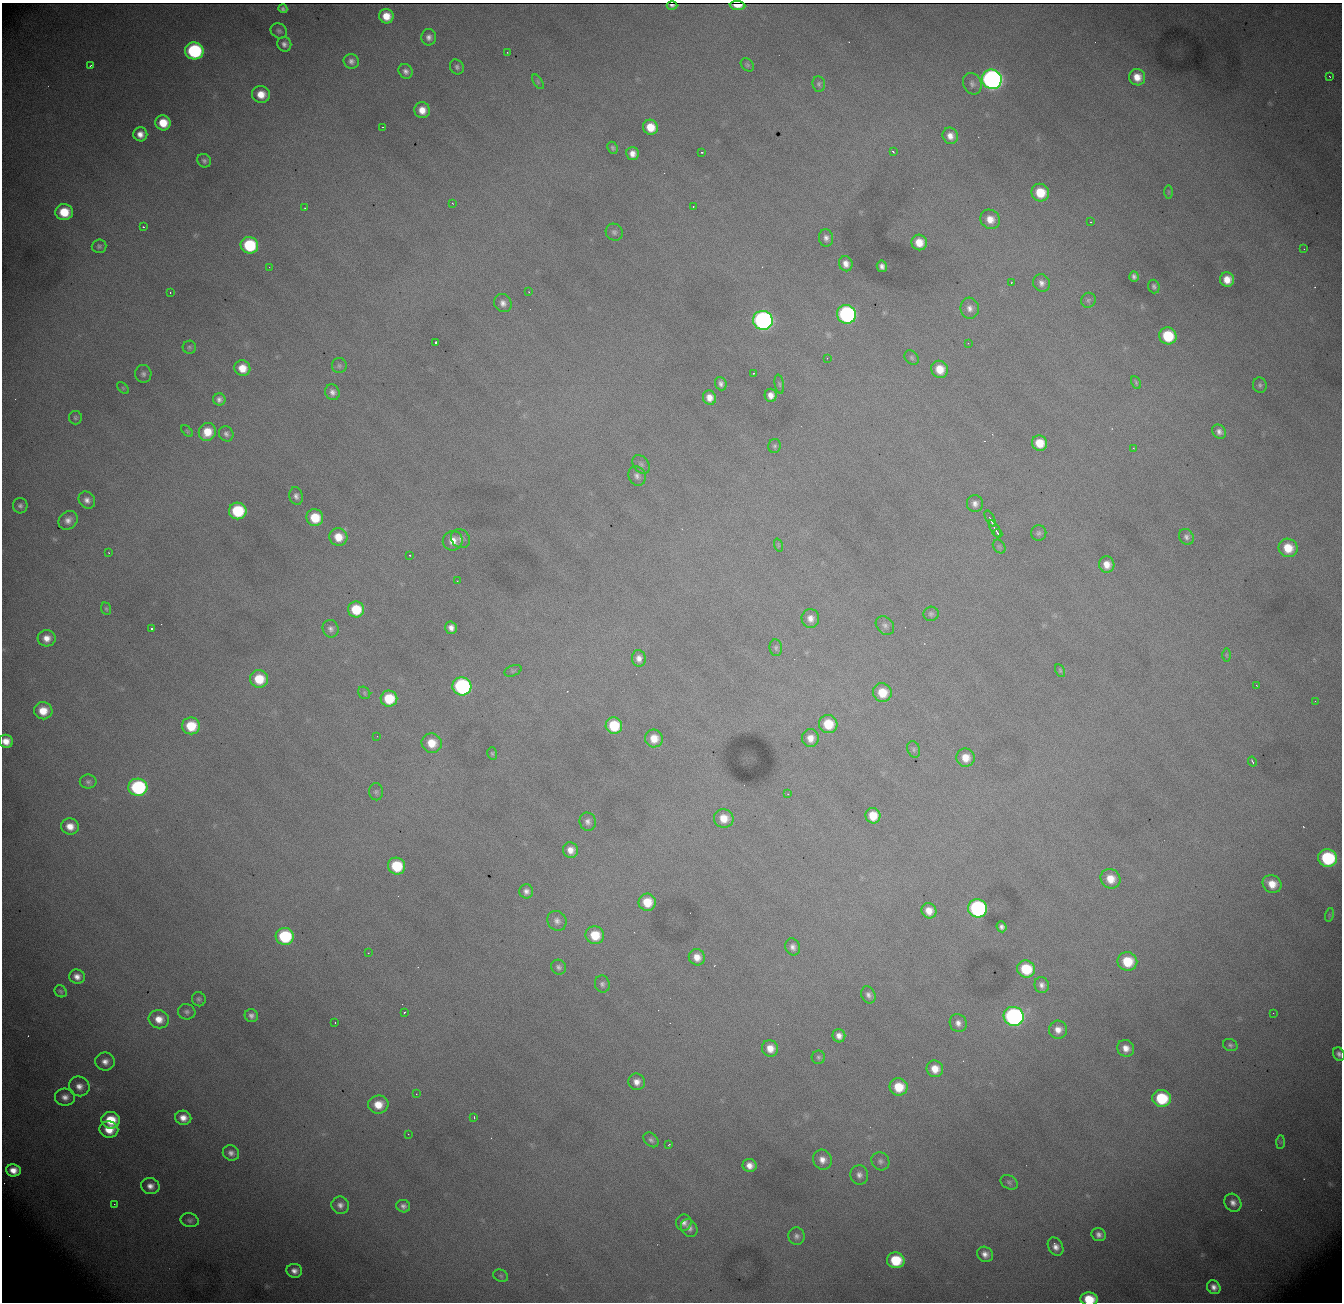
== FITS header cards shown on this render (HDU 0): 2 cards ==
NAXIS1  = 1340
NAXIS2  = 1300

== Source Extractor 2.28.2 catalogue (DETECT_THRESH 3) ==
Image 1340 x 1300 px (HDU 0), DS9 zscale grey, 1 PNG px = 1 image px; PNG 1344 x 1304 px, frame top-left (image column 1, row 1300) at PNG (2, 3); each listed source drawn as its Kron ellipse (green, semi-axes under 4 px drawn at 4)
Background 2340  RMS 27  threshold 79.7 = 3 sigma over >= 5 px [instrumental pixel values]
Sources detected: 238; all 238 listed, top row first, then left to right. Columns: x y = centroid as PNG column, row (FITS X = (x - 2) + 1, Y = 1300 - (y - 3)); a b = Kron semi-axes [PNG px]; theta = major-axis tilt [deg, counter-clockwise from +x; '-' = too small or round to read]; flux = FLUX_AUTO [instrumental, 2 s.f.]
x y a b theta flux
672 6 5 2 - 5000
737 6 8 4 -5 4000
283 9 5 4 - 4200
386 16 7 7 - 28000
279 31 8 7 - 5200
429 37 8 7 - 8700
284 44 7 7 - 8100
194 51 9 8 - 230000
507 52 2 2 - 1100
351 61 8 7 - 7500
747 65 7 5 -44 3600
90 66 3 2 - 1700
457 67 8 6 -60 5200
406 71 8 6 -45 7700
1329 76 2 2 - 1300
1137 77 8 8 - 24000
992 79 10 9 - 980000
538 82 8 4 -55 3100
819 84 7 6 - 4400
972 84 11 9 -66 8900
261 94 9 8 - 27000
422 110 8 7 - 22000
163 123 8 7 - 41000
383 127 3 2 - 2200
650 127 8 7 - 36000
140 134 7 7 - 15000
950 136 8 7 - 14000
613 148 6 5 - 4100
702 152 2 2 - 1500
893 152 4 3 - 1900
632 154 6 6 - 14000
204 161 7 6 - 5400
1169 192 7 4 90 3000
1040 193 9 8 - 51000
452 203 2 2 - 930
693 207 3 2 - 4300
305 208 3 2 - 1100
64 212 9 8 - 55000
990 219 10 9 - 22000
1090 222 2 2 - 1500
143 227 3 2 - 3000
614 232 9 8 - 6000
826 238 8 7 - 8500
919 242 8 7 - 28000
249 245 9 8 - 120000
99 246 7 7 - 4400
1304 249 2 2 - 1400
846 264 8 6 -69 13000
882 266 6 5 - 7400
269 267 2 2 - 950
1134 276 5 4 - 5700
1227 280 7 7 - 23000
1011 283 3 2 - 1600
1041 283 9 8 - 9700
1154 286 7 5 -72 4600
170 292 3 2 - 3500
529 292 3 2 - 1500
1088 300 7 7 - 4400
503 303 9 8 - 11000
970 308 10 9 - 12000
847 314 10 9 - 390000
763 320 10 9 - 680000
1168 336 9 8 - 81000
436 342 4 3 - 9800
968 343 2 2 - 930
189 347 6 6 - 3900
827 358 2 2 - 970
912 358 8 6 -47 4000
339 366 7 7 - 4200
242 368 8 7 - 28000
940 369 9 8 - 32000
753 373 3 2 - 2100
143 374 9 8 - 6800
1136 382 7 4 -64 2700
721 384 7 5 -70 6800
779 384 9 4 -79 3700
1260 385 8 7 - 4800
123 388 7 4 -45 2800
332 392 8 7 - 8900
771 395 6 6 - 13000
709 398 7 6 - 16000
219 399 6 6 - 7100
75 418 7 6 - 3800
187 431 7 4 -46 2800
207 432 9 8 - 36000
1219 432 7 6 - 8000
226 434 8 7 - 6500
1040 443 8 7 - 36000
775 446 7 6 - 3900
1133 448 3 3 - 2000
641 464 10 7 -52 6400
637 476 10 8 -63 8400
296 496 9 6 -75 7700
87 500 9 7 -51 9900
975 504 8 8 - 9400
20 506 8 7 - 6100
238 511 9 8 - 110000
315 518 8 8 - 52000
990 519 9 2 -61 4300
68 520 10 8 42 12000
995 529 10 2 -61 6400
998 533 4 2 - 3700
1039 533 8 7 - 5000
338 537 9 8 - 30000
1186 537 8 7 - 6600
460 539 10 9 - 9000
453 541 10 9 - 21000
778 545 7 4 -72 2400
999 546 7 5 -53 3900
1288 548 9 9 - 41000
109 553 3 2 - 2000
410 555 3 2 - 2100
1107 565 8 7 - 19000
457 581 2 2 - 870
106 609 6 5 - 3000
356 609 8 8 - 59000
931 614 7 7 - 5000
810 618 9 9 - 14000
885 625 10 8 -48 7700
451 628 6 5 - 11000
151 629 3 3 - 4400
331 629 9 8 - 7400
47 638 9 8 - 18000
776 648 8 6 -84 4500
1226 655 7 4 -90 3200
639 658 8 7 - 11000
1060 670 7 4 -64 2700
513 671 9 5 21 3900
259 679 9 8 - 51000
1256 685 2 2 - 820
462 686 9 9 - 310000
364 693 7 5 -49 3400
882 693 9 9 - 40000
389 699 8 8 - 63000
1315 701 3 2 - 1300
43 711 9 8 - 34000
828 724 9 9 - 54000
191 726 9 8 - 59000
614 726 8 8 - 71000
377 736 2 2 - 840
654 738 9 8 - 26000
810 738 9 8 - 17000
6 741 7 6 - 20000
432 743 10 9 - 34000
914 749 8 6 -69 4800
492 753 6 4 -74 2900
965 758 9 9 - 25000
1252 762 5 2 - 2600
88 782 8 7 - 5300
138 787 9 8 - 230000
376 792 8 7 - 5100
788 794 3 2 - 1200
873 816 8 7 - 36000
724 818 10 9 - 28000
588 822 9 8 - 8400
70 826 9 8 - 22000
570 850 8 7 - 16000
1328 858 9 8 - 160000
396 866 9 8 - 80000
1110 879 10 9 - 29000
1272 884 10 9 - 27000
526 891 7 7 - 8100
647 902 8 8 - 42000
977 908 9 9 - 380000
929 911 8 7 - 20000
1329 915 7 4 72 2500
557 921 10 9 - 9700
1001 927 5 5 - 6600
595 935 9 9 - 47000
285 936 9 8 - 130000
793 947 9 7 -68 8500
368 953 2 2 - 1100
697 957 8 8 - 18000
1127 961 10 9 - 62000
559 967 8 7 - 5900
1026 969 9 8 - 77000
77 977 8 7 - 13000
602 984 8 7 - 6100
1042 985 8 7 - 9000
61 991 6 5 - 3600
868 995 9 7 -66 7500
199 999 7 6 - 4700
187 1012 9 7 -16 6100
404 1012 3 2 - 4500
1273 1013 2 2 - 1100
251 1016 7 6 - 7700
1014 1016 10 9 - 560000
159 1019 10 9 - 23000
335 1023 2 2 - 950
958 1023 9 8 - 11000
1058 1030 9 9 - 16000
839 1036 7 6 - 12000
1230 1045 7 6 - 4400
770 1048 8 8 - 21000
1126 1048 9 8 - 17000
1339 1054 7 5 -60 6600
818 1057 7 6 - 4200
105 1062 9 9 - 14000
935 1069 8 8 - 24000
637 1082 8 8 - 14000
79 1086 10 9 - 16000
899 1087 9 8 - 47000
416 1094 2 2 - 1400
65 1097 10 8 -4 13000
1161 1098 9 8 - 99000
378 1105 10 9 - 31000
474 1117 4 3 - 1700
183 1118 8 7 - 18000
111 1120 9 8 - 56000
109 1130 9 8 - 33000
408 1134 2 2 - 910
651 1140 8 6 -43 5600
1281 1142 7 4 89 2700
669 1144 3 2 - 1400
231 1153 8 7 - 9400
822 1160 10 9 - 15000
880 1161 9 8 - 7200
750 1165 7 6 - 15000
13 1170 7 6 - 18000
859 1175 10 9 - 9900
1009 1182 9 6 -28 4500
150 1186 9 8 - 14000
1233 1203 9 8 - 12000
114 1204 2 2 - 940
340 1205 9 8 - 9900
403 1206 7 6 - 7000
190 1220 9 7 -13 6000
684 1222 8 7 - 10000
689 1228 9 7 -51 8800
1099 1235 7 6 - 9200
796 1236 8 8 - 7700
1056 1247 10 7 -59 12000
985 1254 8 7 - 12000
896 1260 9 8 - 78000
294 1271 8 7 - 12000
501 1276 7 6 - 3800
1214 1287 7 6 - 12000
1089 1299 8 6 -5 54000
At the frame edge (FLAGS 8, measured only in part): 3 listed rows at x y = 6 741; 1339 1054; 1089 1299